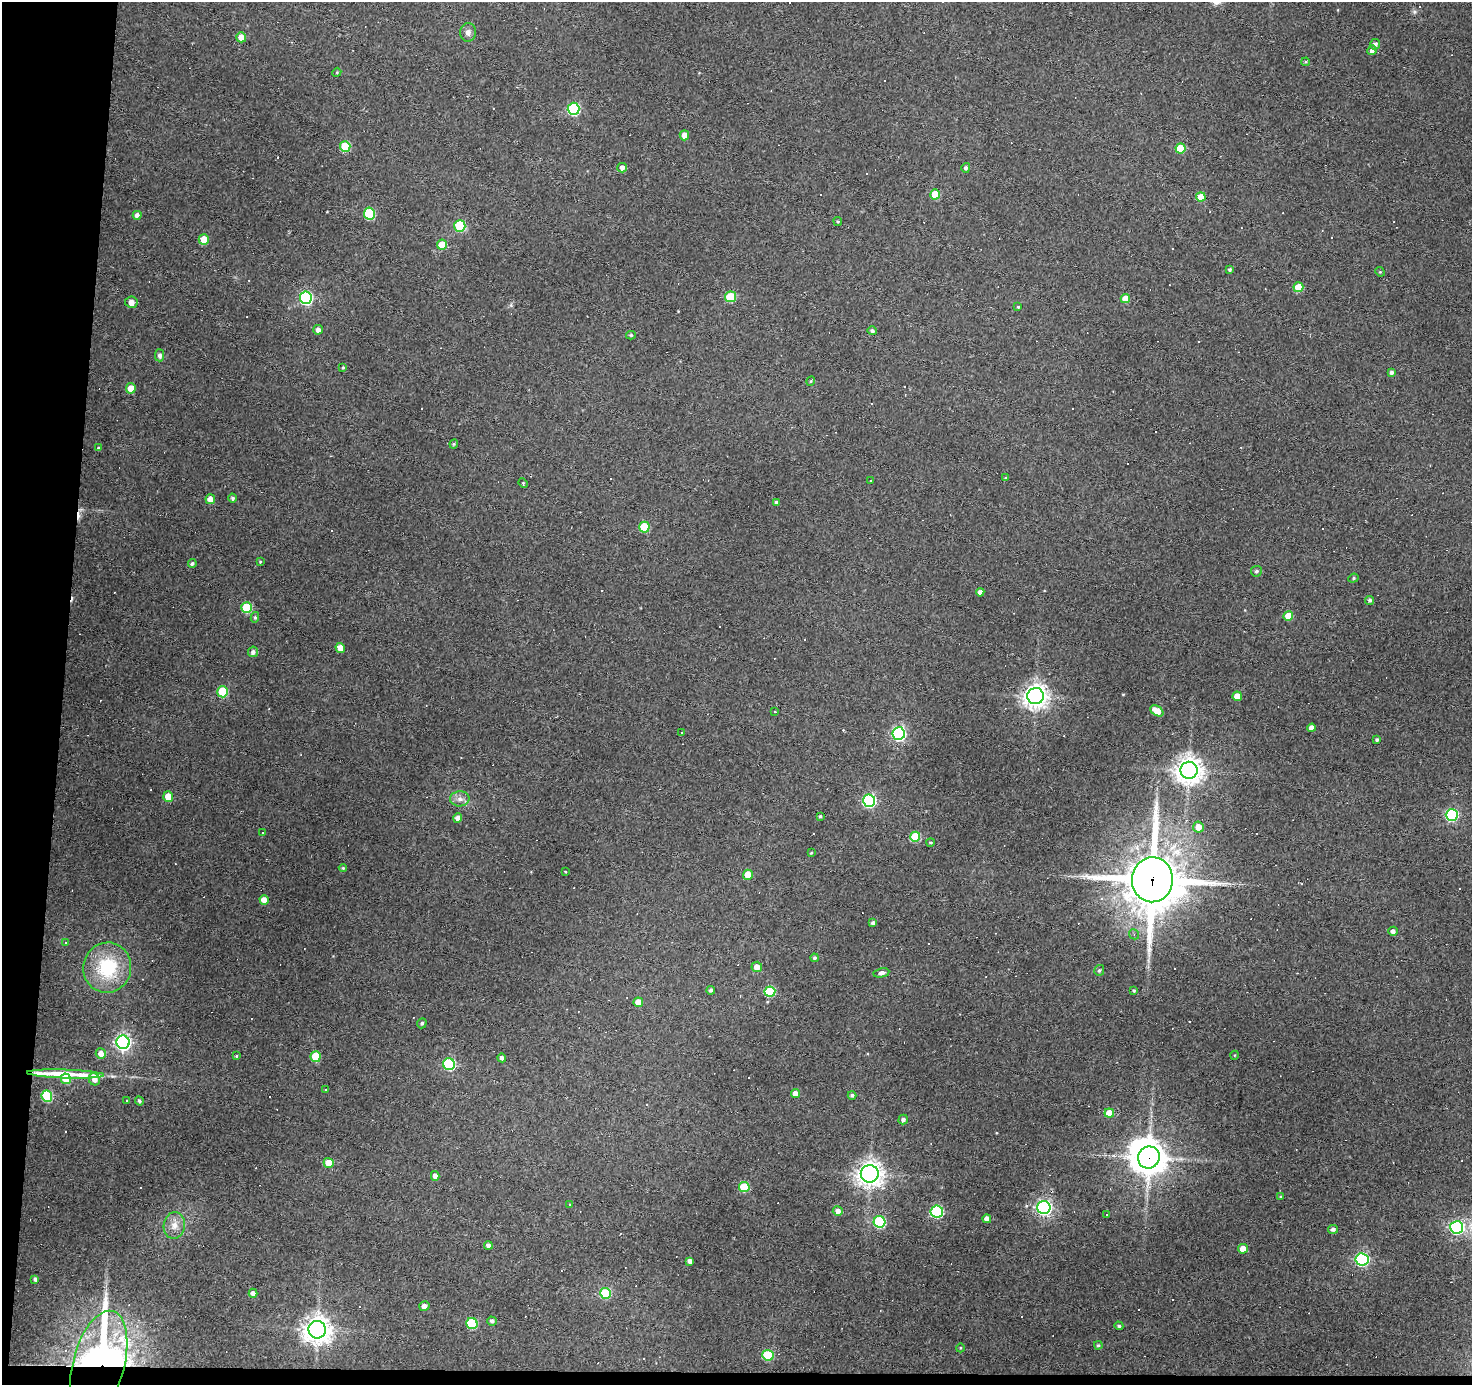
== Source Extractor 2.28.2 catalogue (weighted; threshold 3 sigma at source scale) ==
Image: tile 7 of 3 x 3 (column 1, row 3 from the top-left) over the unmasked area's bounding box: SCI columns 1-1470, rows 189-1571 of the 4411 x 4436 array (HDU 1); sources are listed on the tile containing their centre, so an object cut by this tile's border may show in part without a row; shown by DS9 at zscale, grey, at full resolution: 1 PNG px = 1 image px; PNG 1474 x 1387 px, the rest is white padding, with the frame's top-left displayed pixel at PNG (2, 2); every listed detection drawn as its Kron ellipse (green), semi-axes under 4 PNG px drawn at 4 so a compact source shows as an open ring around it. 5% of this frame is shown black and not used: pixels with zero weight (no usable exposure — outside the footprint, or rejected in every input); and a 3 px margin inside the footprint's outer edge (the drizzle kernel's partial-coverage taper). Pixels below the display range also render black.
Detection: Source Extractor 2.28.2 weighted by HDU 2 'WHT'; one run over the whole footprint, this tile lists its part. Background 0.112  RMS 0.0086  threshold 0.0389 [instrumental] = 3 sigma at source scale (4.5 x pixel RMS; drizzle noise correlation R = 1.50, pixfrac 1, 0.05/0.05 arcsec/px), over >= 5 px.
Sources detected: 211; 2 inside a brighter object's white glare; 59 cosmic-ray / hot-pixel residue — neither listed nor drawn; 4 inside a brighter listed object's ellipse — not listed separately; the other 146 listed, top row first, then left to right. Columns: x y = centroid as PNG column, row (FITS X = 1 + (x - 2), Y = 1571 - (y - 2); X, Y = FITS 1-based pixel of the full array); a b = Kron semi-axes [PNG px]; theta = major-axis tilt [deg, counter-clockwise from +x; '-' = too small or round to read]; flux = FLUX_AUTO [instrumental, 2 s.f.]
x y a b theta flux
468 32 9 8 - 3.7
241 37 5 5 - 7.4
1375 44 5 5 - 2.9
1372 50 5 4 - 4
1306 62 4 3 - 0.99
337 72 4 3 - 0.76
573 109 6 6 - 95
684 135 5 4 - 6.6
345 146 5 5 - 41
1180 148 5 5 - 25
622 168 5 4 - 4.3
966 168 5 4 - 2.2
935 194 5 5 - 24
1201 197 5 4 - 17
369 214 6 5 - 60
137 215 4 4 - 5.1
838 221 4 4 - 1.1
460 226 6 5 - 57
204 240 5 5 - 19
442 245 5 5 - 19
1230 270 4 4 - 1.4
1380 272 5 4 - 0.86
1298 287 5 5 - 23
731 297 5 5 - 41
306 298 6 6 - 140
1125 299 5 4 - 12
131 302 6 5 - 5.4
1018 307 4 4 - 0.93
318 330 5 4 - 3.5
872 331 5 4 - 2
631 335 5 4 - 1.1
160 355 6 4 -89 3
343 367 3 3 - 1
1392 372 4 4 - 2.1
811 381 5 4 - 1
131 388 5 5 - 9.8
454 444 4 4 - 1
98 448 4 3 - 0.77
1006 478 4 4 - 0.96
871 480 3 2 - 0.64
523 483 5 4 - 0.98
232 498 4 4 - 2
210 499 5 5 - 7.6
776 502 4 4 - 1.2
644 527 5 5 - 33
260 562 3 3 - 0.69
192 564 4 4 - 1.6
1256 571 5 5 - 1.9
1353 578 5 4 - 1.2
980 592 4 4 - 4
1369 600 4 4 - 2
247 607 5 5 - 42
1288 616 5 5 - 16
255 617 5 4 - 1.3
340 648 5 4 - 10
253 652 5 5 - 2.9
223 692 5 5 - 44
1035 696 8 8 - 670
1237 696 4 4 - 10
1157 711 7 4 -35 11
775 712 3 3 - 3.4
1311 728 4 4 - 4.8
682 732 3 3 - 1.8
899 734 6 6 - 150
1377 740 4 4 - 1.5
1189 770 8 8 - 920
168 796 5 5 - 11
460 799 10 7 2 4.5
869 801 6 6 - 130
1452 815 6 6 - 110
820 816 4 3 - 1.3
458 818 4 4 - 5
1198 827 5 5 - 7.8
262 833 3 2 - 0.6
915 837 5 5 - 39
930 842 4 3 - 1
811 853 4 3 - 0.67
343 868 4 4 - 0.98
565 871 4 2 - 0.59
748 875 5 5 - 15
1152 880 22 20 88 4500
264 900 5 4 - 7.8
873 923 4 4 - 2.5
1393 931 5 4 - 3.1
1134 934 5 4 - 1.5
66 943 4 3 - 0.94
814 958 4 4 - 1.5
757 967 5 5 - 6.4
107 968 25 24 - 50
1099 970 5 5 - 1.6
881 973 8 4 11 3.4
711 990 4 4 - 1.6
1134 990 4 3 - 1
770 991 5 5 - 49
638 1002 5 4 - 9.8
422 1023 5 4 - 1.7
123 1042 7 6 - 270
101 1054 5 5 - 6.4
1235 1055 4 3 - 0.68
236 1056 4 4 - 0.92
316 1057 5 5 - 23
502 1058 4 4 - 2.6
449 1064 6 6 - 85
66 1074 39 4 -2 48
66 1079 5 5 - 21
94 1079 6 5 - 4.3
326 1090 3 3 - 3.4
795 1094 4 4 - 6.6
852 1095 4 4 - 1.7
47 1096 6 5 - 57
126 1101 3 2 - 0.89
139 1101 4 4 - 1.6
1109 1113 5 4 - 12
903 1120 5 4 - 2.7
1149 1157 11 10 - 1400
329 1163 5 4 - 14
870 1174 9 9 - 690
435 1176 5 4 - 4.7
744 1187 5 5 - 39
1281 1197 4 4 - 1.1
570 1205 3 3 - 25
1044 1207 6 6 - 270
838 1211 5 5 - 4.1
937 1212 6 6 - 100
1107 1215 3 2 - 0.53
987 1219 4 4 - 4.3
879 1222 6 6 - 78
174 1225 13 10 82 7.7
1457 1227 6 6 - 160
1333 1229 5 4 - 2.7
488 1245 4 4 - 3.1
1243 1249 5 4 - 9.1
1362 1259 6 6 - 150
690 1261 4 4 - 3.8
35 1279 4 3 - 2
253 1293 4 4 - 4.2
605 1293 5 5 - 51
424 1306 5 5 - 5.4
492 1321 5 4 - 2.3
472 1323 6 5 - 54
1119 1326 4 4 - 1.5
317 1330 9 8 - 950
1098 1345 4 3 - 1.1
960 1348 4 3 - 0.71
768 1355 5 5 - 42
99 1364 55 26 75 480
Overlapping masked pixels (flux is a lower limit): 4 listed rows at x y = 1152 880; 66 1074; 1149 1157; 99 1364